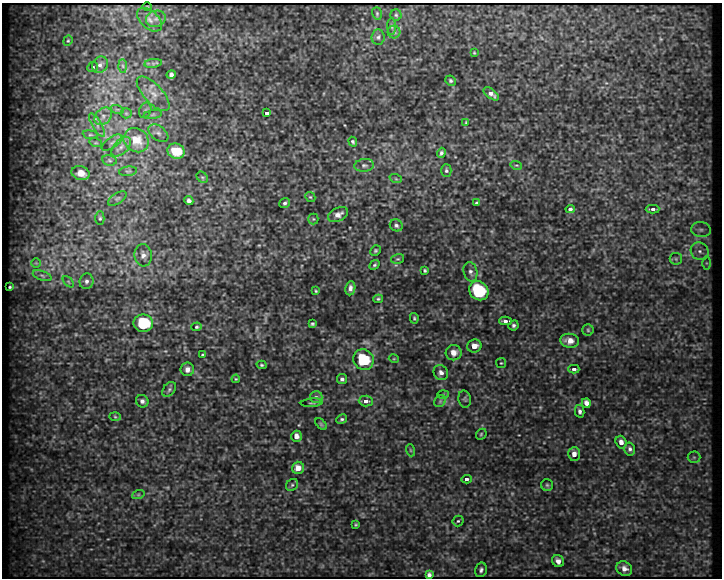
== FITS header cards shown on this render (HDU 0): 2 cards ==
NAXIS1  =                  720 / length of data axis 1
NAXIS2  =                  576 / length of data axis 2

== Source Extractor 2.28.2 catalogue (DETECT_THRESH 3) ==
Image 720 x 576 px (HDU 0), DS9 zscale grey, 1 PNG px = 1 image px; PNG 724 x 580 px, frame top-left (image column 1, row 576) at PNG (2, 3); each listed source drawn as its Kron ellipse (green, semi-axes under 4 px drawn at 4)
Background 34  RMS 3.3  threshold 10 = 3 sigma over >= 5 px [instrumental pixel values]
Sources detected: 124; all 124 listed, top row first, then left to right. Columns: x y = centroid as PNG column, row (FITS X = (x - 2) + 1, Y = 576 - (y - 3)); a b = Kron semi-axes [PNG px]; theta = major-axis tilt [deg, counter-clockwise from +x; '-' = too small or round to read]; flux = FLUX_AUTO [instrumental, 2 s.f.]
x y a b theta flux
147 7 4 3 - 190
377 13 6 4 -72 330
396 15 5 5 - 360
156 19 10 8 18 1300
149 20 15 8 -42 1800
392 27 8 4 -89 430
394 32 6 6 - 550
378 37 7 6 - 610
68 41 5 4 - 280
474 53 3 2 - 200
153 63 9 4 8 520
100 65 8 7 - 970
123 66 7 4 -88 550
92 67 5 5 - 610
171 75 5 4 - 640
450 81 5 5 - 410
153 94 22 9 -47 2500
491 94 9 4 -35 990
117 109 7 4 -18 390
145 110 8 6 68 570
126 113 5 5 - 310
267 113 4 3 - 580
153 115 9 4 9 500
103 116 10 7 47 1200
466 122 4 3 - 200
97 125 13 5 -59 940
158 133 11 7 -37 910
90 135 7 4 -7 370
136 140 13 11 -39 5200
353 142 5 4 - 360
96 143 6 4 -17 340
112 143 12 5 34 750
121 147 12 7 45 1400
176 151 9 7 -17 6900
441 153 5 4 - 480
109 160 7 5 -9 420
364 165 9 6 6 670
516 165 6 3 -16 300
128 171 9 4 7 450
446 171 6 5 - 450
81 173 9 7 -15 2500
202 177 6 5 - 400
396 179 6 4 -19 280
310 197 5 4 - 300
117 198 10 5 34 590
189 201 5 4 - 630
285 203 5 5 - 490
477 203 3 3 - 330
570 209 5 3 - 700
653 209 7 4 1 780
338 215 11 6 26 1400
100 218 7 4 90 370
313 219 5 5 - 300
396 225 6 6 - 530
701 230 10 7 -9 1100
375 251 5 5 - 320
700 251 9 8 - 1400
143 255 11 8 -83 1200
398 259 6 5 - 350
676 259 6 6 - 520
36 263 5 5 - 300
706 263 6 4 -89 440
374 265 5 4 - 350
425 270 3 3 - 270
470 272 10 7 -76 790
42 276 10 4 -19 570
86 281 8 7 - 860
68 282 7 4 -46 320
10 287 3 2 - 230
350 288 7 5 83 840
316 291 4 3 - 230
479 291 10 9 - 14000
378 299 5 4 - 290
414 318 5 4 - 310
505 321 6 3 1 840
143 323 10 8 -1 10000
312 324 4 3 - 360
513 325 5 5 - 470
197 327 5 4 - 370
588 330 6 5 - 420
570 341 9 7 -6 2000
474 346 7 6 - 1900
454 353 8 7 - 1800
203 355 3 3 - 320
394 359 5 3 - 190
363 360 10 10 - 13000
501 363 5 5 - 260
262 365 5 4 - 320
187 369 6 6 - 1200
574 369 5 4 - 770
441 373 8 7 - 980
236 379 4 4 - 230
342 379 5 5 - 600
169 389 8 5 51 550
443 395 6 4 3 280
316 397 6 6 - 580
465 399 9 6 -79 500
142 401 6 6 - 760
366 401 7 5 -3 980
440 401 6 5 - 440
312 403 11 3 6 380
586 403 5 4 - 1300
580 411 6 4 -77 570
115 417 6 4 -2 340
342 419 5 4 - 430
321 424 7 4 -46 270
481 434 6 4 47 310
296 436 5 5 - 1200
621 442 6 5 - 1000
630 449 6 5 - 600
410 450 6 4 -71 310
574 454 7 6 - 1200
694 457 6 6 - 510
298 468 6 6 - 1700
467 479 5 4 - 660
292 485 6 5 - 450
547 485 6 6 - 370
138 495 6 4 19 360
458 521 5 5 - 370
356 525 4 3 - 220
558 561 6 5 - 1400
624 568 8 7 - 1300
481 570 7 6 - 650
429 575 4 4 - 580